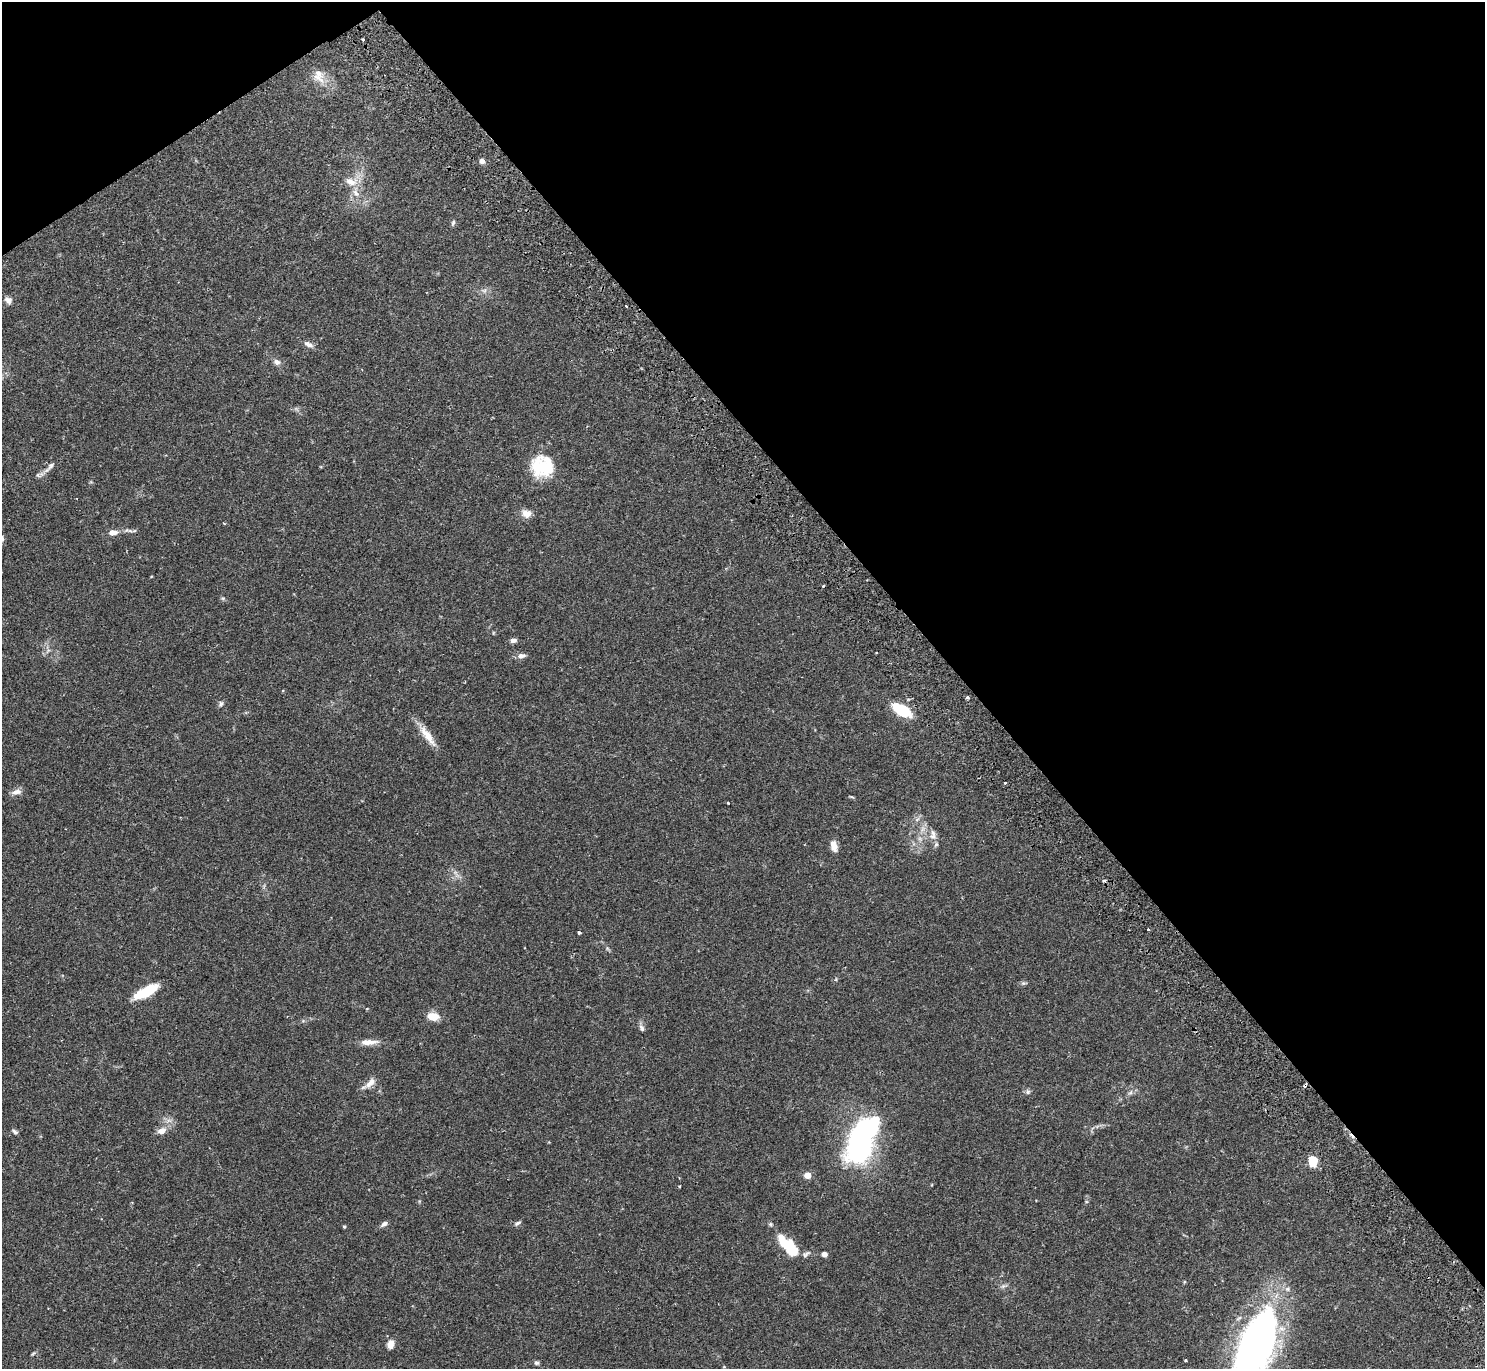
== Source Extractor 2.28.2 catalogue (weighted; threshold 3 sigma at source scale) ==
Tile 3 of 4 x 4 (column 3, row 1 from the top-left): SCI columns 3015-4497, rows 4303-5669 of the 6031 x 6007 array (HDU 1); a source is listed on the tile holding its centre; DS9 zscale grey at full resolution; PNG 1487 x 1371 px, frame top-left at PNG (2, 2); no overlay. Shown black and unused: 38% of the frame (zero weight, under 2 of 3 exposures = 3% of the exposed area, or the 3 px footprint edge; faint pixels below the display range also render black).
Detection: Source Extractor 2.28.2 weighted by HDU 2 'WHT'; one run over the whole footprint, this tile lists its part. Background 0.0994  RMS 0.0061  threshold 0.0275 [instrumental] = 3 sigma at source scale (4.5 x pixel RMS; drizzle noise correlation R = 1.50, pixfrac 1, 0.05/0.05 arcsec/px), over >= 5 px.
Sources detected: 70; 1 too faint to see at this stretch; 4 inside a brighter object's white glare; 1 cosmic-ray / hot-pixel residue — not listed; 1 inside a brighter listed object's ellipse — not listed separately; the other 63 listed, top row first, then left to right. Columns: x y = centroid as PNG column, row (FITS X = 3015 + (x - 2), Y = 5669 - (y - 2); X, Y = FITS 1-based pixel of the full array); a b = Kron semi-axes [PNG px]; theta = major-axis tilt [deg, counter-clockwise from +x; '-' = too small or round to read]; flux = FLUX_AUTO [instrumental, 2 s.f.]
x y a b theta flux
363 40 3 3 - 0.62
319 76 21 15 -65 8.5
482 161 8 6 -33 2.2
351 182 19 12 -12 7.8
453 223 8 4 74 1.2
484 291 7 6 - 1.7
8 300 11 8 -47 2.6
626 306 3 2 - 1.1
308 344 12 6 -25 2.8
277 362 9 7 -22 2.5
543 466 29 23 15 26
49 467 24 6 45 3.9
526 514 12 10 -26 4.6
134 531 7 4 15 1
113 532 11 7 2 4.2
151 577 4 3 - 0.44
824 586 3 3 - 1
223 598 6 4 0 0.88
513 640 8 6 9 1.9
521 656 12 6 8 2.5
968 698 4 3 - 1.7
221 704 8 5 80 1.4
902 710 16 8 -30 29
427 735 33 8 -54 9.2
1005 783 3 3 - 0.95
16 792 13 7 12 3.3
851 797 7 3 -9 0.65
728 803 3 2 - 0.62
933 833 13 7 -59 3.5
936 845 7 5 67 1.3
834 846 12 7 -77 5.3
1104 880 4 3 - 1.3
1148 929 3 2 - 1.4
579 933 3 3 - 2.3
836 979 6 3 72 0.67
1023 983 7 5 19 1.2
146 992 26 9 27 20
433 1016 13 8 -3 8.3
642 1028 11 6 -66 1.8
369 1042 24 7 2 5.5
369 1083 21 7 36 4.9
1028 1092 7 6 - 1.4
1130 1093 7 4 19 1.3
162 1131 9 7 21 4.8
15 1132 8 4 -36 1.3
861 1140 52 26 67 120
1313 1161 12 10 -88 8.7
807 1175 5 4 - 11
680 1186 4 2 - 0.55
517 1223 10 4 25 1.3
384 1224 10 5 33 2
770 1224 5 5 - 0.87
344 1227 4 4 - 0.67
784 1242 18 12 -39 16
806 1254 13 6 34 2
824 1254 6 5 - 2.3
1003 1286 8 5 44 1.4
390 1344 11 8 74 4.1
1254 1346 77 30 72 300
33 1353 7 4 52 0.9
1186 1360 3 3 - 0.83
536 1363 6 5 - 1.2
724 1367 5 3 - 0.52
Isophote crosses this tile's border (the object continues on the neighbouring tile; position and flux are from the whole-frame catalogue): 1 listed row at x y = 1254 1346